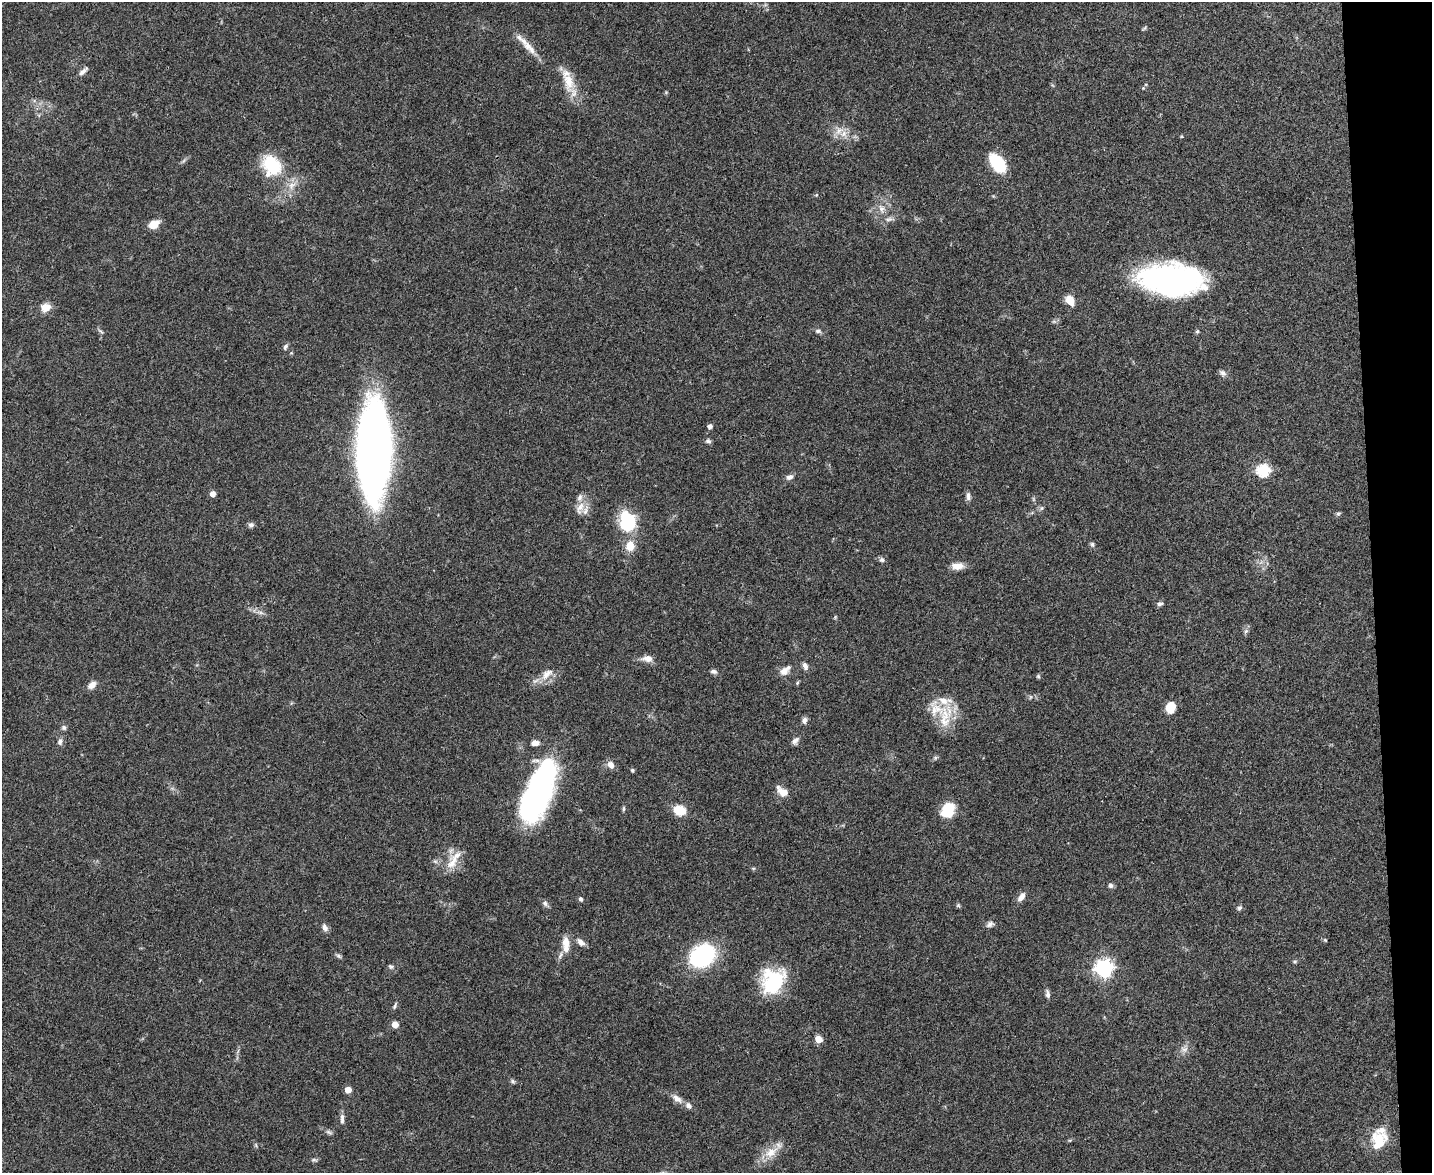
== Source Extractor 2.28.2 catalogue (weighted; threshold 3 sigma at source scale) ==
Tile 9 of 3 x 4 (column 3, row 3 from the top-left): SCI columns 2994-4423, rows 1173-2343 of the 4665 x 4686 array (HDU 1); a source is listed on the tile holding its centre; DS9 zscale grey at full resolution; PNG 1434 x 1175 px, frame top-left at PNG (2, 2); no overlay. Shown black and unused: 4% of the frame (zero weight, under 3 of 4 exposures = <1% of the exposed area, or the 3 px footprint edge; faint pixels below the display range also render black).
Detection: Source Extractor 2.28.2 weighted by HDU 2 'WHT'; one run over the whole footprint, this tile lists its part. Background 0.0555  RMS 0.0047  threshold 0.021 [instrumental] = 3 sigma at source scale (4.5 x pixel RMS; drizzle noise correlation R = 1.50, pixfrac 1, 0.05/0.05 arcsec/px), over >= 5 px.
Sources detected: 107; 9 inside a brighter listed object's ellipse — not listed separately; the other 98 listed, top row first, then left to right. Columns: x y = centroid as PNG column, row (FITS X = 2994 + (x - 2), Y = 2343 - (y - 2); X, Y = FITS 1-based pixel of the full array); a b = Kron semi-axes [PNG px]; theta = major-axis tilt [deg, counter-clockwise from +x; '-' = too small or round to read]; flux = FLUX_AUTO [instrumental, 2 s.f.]
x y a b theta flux
1144 28 8 3 45 0.56
529 48 27 10 -46 6.4
83 71 14 5 43 1.9
568 81 29 13 -79 10
1143 88 4 4 - 0.44
666 92 6 3 19 0.47
839 131 15 8 40 3.8
997 163 20 11 -54 20
272 165 26 21 -55 23
292 185 12 9 40 4.2
816 195 5 4 - 0.46
881 208 11 8 -70 3
889 219 11 5 8 1.8
154 224 12 9 27 4.9
1171 279 60 29 -4 120
1070 300 9 7 -56 7.7
45 308 11 9 16 5.1
101 331 10 3 -40 0.76
818 331 9 5 -7 1.2
1197 331 6 5 - 0.71
285 347 8 5 58 1.1
1222 373 10 7 -34 1.6
710 426 5 4 - 1.7
708 441 7 5 -5 1.1
374 450 67 22 -90 480
1263 471 6 6 - 60
790 477 10 7 22 1.7
213 494 5 5 - 3.3
968 496 11 6 -85 1.7
580 508 19 10 67 4.6
1042 508 6 5 - 0.88
1338 513 6 4 0 0.73
628 522 23 17 -79 25
251 525 8 6 16 1.2
1092 544 7 5 -74 0.94
630 546 14 11 81 6.1
882 560 7 6 - 1.3
958 566 14 8 3 4.7
1160 604 8 6 16 1.2
1246 631 6 5 - 0.94
647 659 15 8 -1 3.4
805 666 10 6 -67 1.8
714 671 9 6 -7 1.2
784 671 11 10 - 3.1
547 674 22 10 41 5.6
1038 676 5 4 - 0.77
797 683 6 4 48 0.57
92 685 11 7 40 3.1
1030 697 6 4 71 0.6
1171 707 13 10 83 6.1
945 716 37 17 80 13
804 720 8 6 76 1.7
64 728 7 6 - 1
795 741 10 7 47 1.9
60 742 9 6 76 1.6
535 743 9 6 5 2.5
935 758 6 5 - 0.8
611 765 9 7 -53 3
632 770 5 4 - 0.79
539 791 64 24 68 120
782 792 15 8 -37 4.8
624 809 7 3 89 0.69
680 810 15 11 -13 8.1
948 810 15 11 56 14
435 861 7 4 -19 0.88
452 863 23 14 60 8.2
753 868 6 4 0 0.57
1111 885 7 6 - 1.4
1021 897 13 7 53 2.8
580 899 6 5 - 0.97
545 903 10 6 -51 1.4
958 905 6 5 - 0.66
1239 908 7 6 - 1
990 924 11 7 25 1.7
325 928 10 6 -69 2
1325 940 5 4 - 0.54
581 942 11 7 -49 2.6
566 944 21 9 -88 6.1
338 956 8 5 -40 0.97
702 956 23 18 34 63
1295 961 6 5 - 0.68
391 967 8 6 -10 1
1104 968 7 7 - 150
773 981 30 25 58 28
1047 994 10 5 -81 1.7
395 1006 11 4 65 0.95
395 1025 6 6 - 3.9
819 1039 5 5 - 7.7
1184 1049 10 8 -12 2.4
513 1081 7 5 -47 0.88
348 1090 5 4 - 6
677 1098 16 8 -37 3.2
342 1119 15 5 90 1.8
329 1132 10 5 -25 1.2
1379 1141 23 12 -29 8.8
256 1145 6 4 -62 0.66
771 1152 23 12 33 7.7
314 1160 9 5 6 0.92